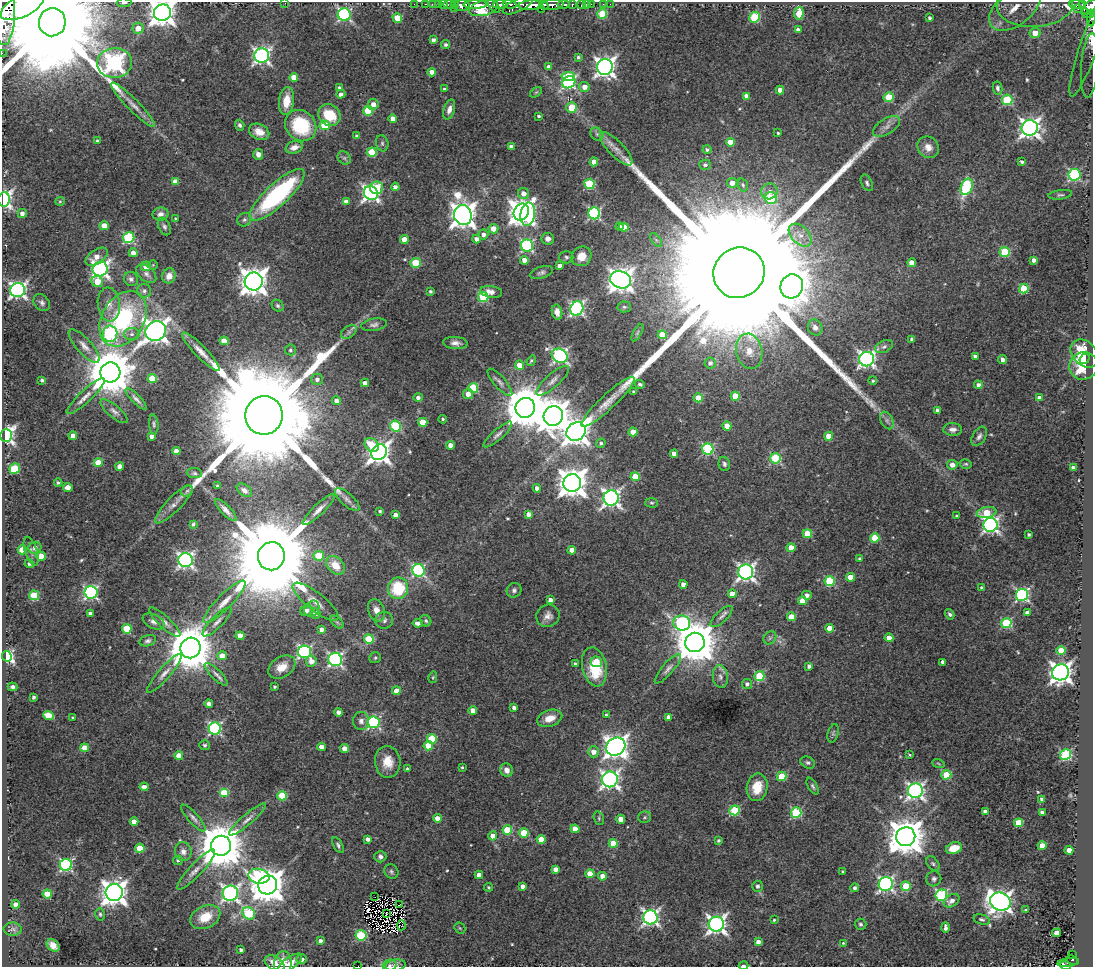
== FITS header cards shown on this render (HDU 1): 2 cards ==
NAXIS1  =                 1091
NAXIS2  =                  965

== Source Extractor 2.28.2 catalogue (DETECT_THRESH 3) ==
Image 1091 x 965 px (HDU 1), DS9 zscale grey, 1 PNG px = 1 image px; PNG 1095 x 969 px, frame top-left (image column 1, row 965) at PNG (2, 2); each listed source drawn as its Kron ellipse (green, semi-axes under 4 px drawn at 4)
Background 1.14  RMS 0.051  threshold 0.152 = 3 sigma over >= 5 px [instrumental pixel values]
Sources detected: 538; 2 with non-positive FLUX_AUTO (blend fragments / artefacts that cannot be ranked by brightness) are neither listed nor drawn; of the other 536, the 500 brightest by FLUX_AUTO listed and drawn (36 fainter detections omitted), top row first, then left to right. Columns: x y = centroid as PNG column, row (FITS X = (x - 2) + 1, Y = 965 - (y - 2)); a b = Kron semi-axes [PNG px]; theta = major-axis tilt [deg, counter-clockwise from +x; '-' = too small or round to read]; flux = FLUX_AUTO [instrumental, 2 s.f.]
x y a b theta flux
124 3 7 3 4 14
285 3 3 2 - 6.3
414 4 2 2 - 16
425 4 3 2 - 27
432 4 2 2 - 15
438 4 2 2 - 17
443 4 5 3 - 19
449 4 6 3 0 75
510 4 7 3 -5 400
581 4 3 3 - 46
586 4 2 2 - 14
591 4 2 2 - 16
603 4 2 2 - 14
610 4 2 2 - 8.5
1077 4 8 3 -3 240
454 5 3 3 - 26
462 5 7 5 6 1800
475 5 12 3 2 1800
500 5 7 4 2 770
518 5 16 6 25 1300
531 5 12 5 4 2500
544 5 5 3 - 680
552 5 12 5 5 1800
563 5 6 4 4 430
572 5 4 3 - 150
1082 5 4 3 - 170
22 6 24 10 27 11000
494 6 8 3 -53 340
1035 6 38 21 4 190
1015 7 30 17 39 120
1090 7 9 5 40 740
454 8 2 2 - 51
483 8 15 7 15 1000
541 9 2 2 - 200
1078 9 2 2 - 23
5 13 32 10 88 7400
162 13 8 8 - 4200
799 13 6 4 84 83
1086 13 5 3 - 130
1090 13 4 3 - 96
602 14 5 5 - 150
344 15 6 6 - 540
755 17 5 5 - 230
397 18 5 4 - 90
930 18 3 3 - 7.9
1091 19 7 3 -90 69
52 22 14 13 - 170000
138 28 5 5 - 46
798 30 4 4 - 20
1035 33 5 5 - 54
433 40 4 4 - 14
1090 42 57 9 71 90
446 44 4 4 - 8.8
2 53 2 2 - 9.5
262 56 7 7 - 1100
578 57 4 3 - 6.8
115 63 17 15 2 1500
1090 66 32 8 85 81
549 67 4 4 - 29
605 67 8 8 - 1900
432 72 4 4 - 28
568 76 7 4 3 120
294 77 4 4 - 42
569 82 7 5 34 530
584 87 5 5 - 29
339 88 4 3 - 6.2
998 88 6 5 - 9.2
444 89 4 3 - 5.7
780 90 4 4 - 32
536 92 7 3 36 4.3
341 94 4 4 - 15
747 96 4 4 - 38
889 97 5 5 - 130
1007 100 5 5 - 220
286 101 14 7 83 60
373 104 5 5 - 28
133 105 31 6 -45 35
571 108 5 5 - 76
449 109 10 5 72 20
368 111 5 5 - 130
329 115 11 10 - 110
539 116 3 3 - 6.1
393 119 4 4 - 25
240 125 5 4 - 8.7
325 125 5 4 - 120
301 126 16 14 -45 210
887 126 15 8 32 23
1030 128 8 7 - 1800
259 132 10 7 -24 36
778 133 3 3 - 5.2
597 134 7 5 -46 9.4
357 136 4 4 - 12
97 141 4 3 - 7.4
730 142 4 4 - 62
382 143 8 6 -77 8.3
294 147 9 6 17 28
511 147 4 3 - 13
928 147 11 10 - 29
616 149 22 7 -46 36
707 150 4 4 - 7.1
372 152 5 4 - 140
258 154 5 5 - 19
344 158 7 6 - 8.9
594 162 4 4 - 42
1022 162 4 3 - 6.9
705 165 5 5 - 9.5
1074 175 6 6 - 370
175 181 4 4 - 28
732 183 5 5 - 30
867 183 9 5 -63 8.4
589 184 5 5 - 210
743 185 7 5 -73 6.7
395 187 4 4 - 15
967 187 9 5 68 270
376 188 6 6 - 87
769 191 8 7 - 19
371 193 7 6 - 1100
523 194 6 5 - 24
277 195 36 11 43 460
1060 195 12 4 7 8.5
771 198 6 6 - 180
4 199 7 6 - 730
60 201 5 4 - 4.5
346 201 4 4 - 20
521 212 9 7 58 3400
22 213 4 4 - 20
594 213 6 6 - 460
161 214 8 6 12 18
528 214 11 7 82 470
463 215 10 9 - 3600
175 219 4 3 - 5.3
244 220 7 6 - 8.8
104 226 4 4 - 58
164 226 9 6 -63 9.7
620 226 4 3 - 8.7
624 227 4 4 - 43
493 229 5 4 - 41
483 234 5 5 - 16
800 235 14 8 -45 35
129 238 5 5 - 320
404 239 4 4 - 48
477 239 4 4 - 20
548 239 6 6 - 18
656 240 8 4 -54 8
527 246 6 6 - 410
1005 252 5 5 - 180
133 253 4 4 - 21
582 256 10 9 - 40
97 257 12 7 35 33
566 257 7 6 - 8.3
524 260 4 4 - 31
1034 260 4 4 - 18
416 263 5 5 - 120
912 263 4 4 - 40
153 265 5 5 - 4.6
146 266 5 4 - 37
559 266 4 4 - 15
100 269 7 7 - 1200
541 273 12 5 18 11
739 273 26 24 38 480000
146 274 11 7 -41 15
169 276 7 6 - 31
131 279 7 7 - 12
621 280 10 8 -20 3300
254 281 9 9 - 4600
97 282 6 5 - 66
792 286 12 11 - 6500
1024 289 5 4 - 150
18 290 7 7 - 1200
144 291 7 7 - 11
430 291 3 3 - 6.9
491 292 11 6 -9 22
483 297 5 5 - 210
42 303 9 7 -50 12
109 304 17 11 -84 38
278 306 6 5 - 7.7
624 307 6 5 - 7
577 308 7 6 - 750
557 312 7 5 -78 18
123 319 29 21 59 410
374 325 13 6 9 13
815 327 8 7 - 15
156 331 11 9 33 3100
349 332 9 5 36 11
637 333 10 4 61 6.2
110 334 8 7 - 360
132 334 8 6 0 12
662 335 4 4 - 73
912 339 4 3 - 11
224 341 4 4 - 50
455 343 12 6 -5 18
84 346 21 7 -48 29
884 347 9 6 26 12
290 350 5 5 - 7.9
749 351 18 13 -77 54
201 352 26 6 -46 36
1085 353 16 12 -45 130
560 356 8 6 -30 710
975 356 4 3 - 11
867 359 7 7 - 1200
1003 359 4 4 - 15
1085 359 5 4 - 42
531 361 5 4 - 5.9
710 363 6 5 - 16
519 365 4 4 - 39
1084 366 14 13 - 120
110 372 10 10 - 18000
152 378 4 4 - 120
317 379 6 6 - 13
42 380 3 3 - 8.2
553 381 21 6 42 24
873 381 4 4 - 5
500 382 17 5 -49 16
365 383 4 4 - 20
640 384 5 3 - 6.1
978 385 4 4 - 14
473 388 5 5 - 160
634 392 4 3 - 8
468 394 5 4 - 30
86 396 25 6 43 31
735 396 4 4 - 92
418 397 4 4 - 13
698 398 4 4 - 72
1040 398 4 4 - 26
136 399 14 4 -46 13
336 401 4 4 - 20
608 402 36 7 43 46
525 408 10 9 - 15000
937 410 4 3 - 11
114 411 17 6 -40 17
264 415 19 18 - 170000
553 416 10 9 - 6700
443 419 4 4 - 6.3
887 420 9 6 -63 12
423 422 4 4 - 96
154 424 10 4 -85 7.7
395 426 5 5 - 270
727 426 4 4 - 61
953 429 9 6 -2 17
576 432 10 8 39 3600
633 432 4 4 - 55
498 434 18 5 41 15
6 435 6 5 - 1300
73 436 4 4 - 21
152 436 4 4 - 15
829 436 4 4 - 61
979 436 11 6 58 13
601 443 5 4 - 7.5
372 445 8 6 -41 77
451 445 4 4 - 28
708 449 5 5 - 370
176 451 4 4 - 25
379 452 8 7 - 2500
674 454 4 4 - 25
775 458 5 5 - 250
98 463 4 4 - 63
724 464 7 5 -75 9.4
966 464 6 4 -13 5.3
952 465 5 4 - 20
120 466 4 4 - 28
1073 467 4 3 - 11
15 469 5 5 - 150
194 473 8 5 -3 7.7
635 477 4 4 - 87
58 483 4 4 - 7.2
572 483 9 9 - 5200
217 486 3 3 - 5.9
68 487 5 4 - 26
537 488 4 4 - 20
244 490 8 5 -36 15
187 491 6 5 - 7
611 498 7 7 - 1400
347 500 15 6 -41 17
651 503 6 4 -1 5.6
174 504 25 7 45 31
226 510 14 5 -46 17
319 510 21 5 44 24
380 511 3 3 - 5.8
986 513 10 5 10 90
529 514 4 4 - 23
395 515 4 4 - 20
957 516 3 3 - 4.7
193 524 3 3 - 7
990 525 7 7 - 950
807 534 5 4 - 83
1029 534 3 3 - 7.4
875 538 4 4 - 120
35 548 6 6 - 17
791 548 4 4 - 44
22 550 4 4 - 89
572 550 4 4 - 38
31 551 15 6 -72 16
41 556 4 4 - 62
271 556 14 13 - 86000
319 556 5 5 - 120
860 559 4 4 - 9.4
186 560 7 7 - 1000
29 564 4 4 - 7.2
335 565 11 8 -43 63
419 570 6 6 - 490
746 572 7 7 - 1300
850 577 4 4 - 56
830 581 5 5 - 210
683 584 4 4 - 20
398 588 11 10 - 170
982 588 4 4 - 13
514 590 7 7 - 11
91 592 6 6 - 660
732 594 4 4 - 47
34 595 5 5 - 140
807 595 5 4 - 17
1022 595 6 6 - 600
550 600 4 4 - 17
802 601 4 4 - 48
224 602 29 7 45 48
315 602 28 9 -38 49
312 609 8 7 - 15
376 610 11 8 -70 30
306 611 6 5 - 19
90 613 4 3 - 9.4
315 613 5 5 - 20
1027 613 4 4 - 23
950 614 5 4 - 7.9
548 616 12 11 - 24
722 616 14 5 43 15
791 617 4 4 - 86
384 620 9 8 - 14
426 621 6 5 - 5.8
154 622 12 7 -26 16
165 622 20 6 -43 21
217 622 20 6 45 20
337 622 8 4 -45 8.5
418 623 5 4 - 16
682 623 8 7 - 510
1006 623 5 5 - 250
829 628 4 4 - 40
127 629 5 4 - 140
322 630 4 4 - 15
240 636 4 4 - 38
770 638 7 5 47 8.5
889 638 4 4 - 40
369 639 5 5 - 130
148 641 8 5 16 9.4
695 642 10 9 - 15000
190 648 10 10 - 17000
1061 651 4 4 - 81
304 652 6 6 - 600
7 656 5 5 - 580
222 656 5 4 - 37
375 658 6 5 - 5.5
335 660 7 6 - 690
311 661 5 5 - 25
596 662 6 5 - 58
943 662 4 4 - 18
575 664 4 4 - 6.7
809 666 4 4 - 12
282 667 15 10 32 45
594 667 20 12 -77 160
668 669 19 5 49 17
1061 672 8 8 - 2300
164 673 25 6 49 28
216 674 15 5 -44 14
759 676 5 5 - 190
433 677 6 4 77 4.3
720 677 11 7 -82 17
747 684 5 5 - 11
13 687 5 4 - 9.9
275 687 3 3 - 5.8
396 691 4 4 - 32
34 697 4 3 - 9.8
209 704 4 4 - 17
514 708 4 3 - 13
473 711 4 4 - 32
339 712 4 4 - 21
48 715 5 4 - 76
606 715 4 3 - 5.3
669 717 4 4 - 21
73 718 3 3 - 5.4
550 718 13 8 18 42
361 721 9 8 - 16
373 722 6 6 - 520
215 729 6 6 - 520
833 733 9 5 75 7.6
432 739 5 5 - 140
205 745 5 5 - 7
428 746 4 4 - 63
321 747 4 4 - 23
616 747 10 8 34 2800
84 748 4 4 - 38
344 748 4 4 - 31
593 752 5 5 - 28
909 755 3 3 - 4.3
1065 755 5 5 - 380
179 756 4 4 - 53
388 762 16 13 -84 59
808 763 7 5 -30 8
938 763 6 4 -20 4.7
462 767 3 3 - 4.6
407 769 4 3 - 10
507 770 7 6 - 21
946 775 5 4 - 160
782 776 5 4 - 120
610 779 8 8 - 1300
813 786 9 4 -60 7.4
144 787 4 4 - 19
757 787 14 10 79 73
915 791 7 7 - 1200
224 793 5 4 - 130
282 796 5 4 - 120
1042 799 4 3 - 16
735 810 5 5 - 210
985 811 4 3 - 11
1042 812 4 3 - 13
796 813 5 5 - 280
645 817 6 6 - 7.2
193 818 17 5 -48 16
437 818 4 4 - 35
599 818 7 5 -72 5.6
247 819 24 5 40 26
621 819 4 4 - 45
134 822 4 4 - 32
1019 823 4 4 - 110
575 829 4 4 - 49
507 830 5 4 - 150
524 833 5 4 - 140
493 836 4 4 - 32
906 837 10 9 - 8900
368 839 4 3 - 14
541 839 4 4 - 55
718 841 4 3 - 6.3
613 843 4 4 - 96
338 845 8 4 -61 8.2
221 846 10 10 - 17000
1042 846 4 4 - 66
140 848 5 4 - 84
954 848 8 5 16 47
1069 850 4 4 - 43
183 852 9 8 - 20
380 857 6 5 - 11
178 860 5 4 - 7
933 864 8 5 -49 8.2
66 865 6 6 - 480
555 869 4 4 - 20
196 870 27 6 47 29
391 871 7 6 - 7.9
843 872 3 3 - 5.1
590 874 4 4 - 58
479 875 4 4 - 33
259 876 10 7 -10 200
602 876 4 4 - 23
934 879 7 7 - 11
886 884 7 7 - 880
268 885 9 9 - 7600
523 886 4 4 - 17
757 886 5 5 - 10
906 886 5 5 - 150
488 887 4 4 - 4.7
855 888 4 4 - 10
114 893 8 8 - 3600
230 893 8 7 - 1000
47 894 4 4 - 74
941 895 6 5 - 430
375 897 2 2 - 6.6
952 901 8 5 34 22
1000 902 10 9 - 2300
16 904 4 4 - 31
399 905 2 2 - 15
1026 910 4 3 - 4.6
249 913 7 5 -43 270
100 914 6 4 -75 6
386 914 3 2 - 4.2
205 917 16 11 27 73
650 917 7 7 - 1100
982 919 8 5 -17 7.5
774 920 3 3 - 5.4
716 924 8 7 - 1600
860 924 6 5 - 7.8
401 925 5 3 - 53
460 928 6 5 - 4.5
945 928 5 3 - 13
13 929 9 6 -2 11
1057 933 4 4 - 23
361 935 5 5 - 240
320 941 4 4 - 13
758 942 4 4 - 20
843 943 3 3 - 4.2
53 945 7 5 -45 29
241 950 4 3 - 9.3
1073 955 3 2 - 24
302 959 5 5 - 20
1072 960 6 3 -27 93
1068 962 11 4 8 160
274 963 11 6 -33 30
283 964 13 8 84 33
289 964 15 6 37 29
390 965 7 5 13 8.6
395 965 10 5 7 12
1065 965 5 3 - 77
358 966 2 2 - 53
743 966 5 2 - 12
At the frame edge (FLAGS 8, measured only in part): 17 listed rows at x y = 124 3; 285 3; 22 6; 1090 7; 5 13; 162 13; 1091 19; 52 22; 1090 42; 2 53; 1090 66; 4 199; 390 965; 395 965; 1065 965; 358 966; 743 966
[36 fainter detections neither listed nor drawn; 2 non-positive-flux detections neither listed nor drawn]